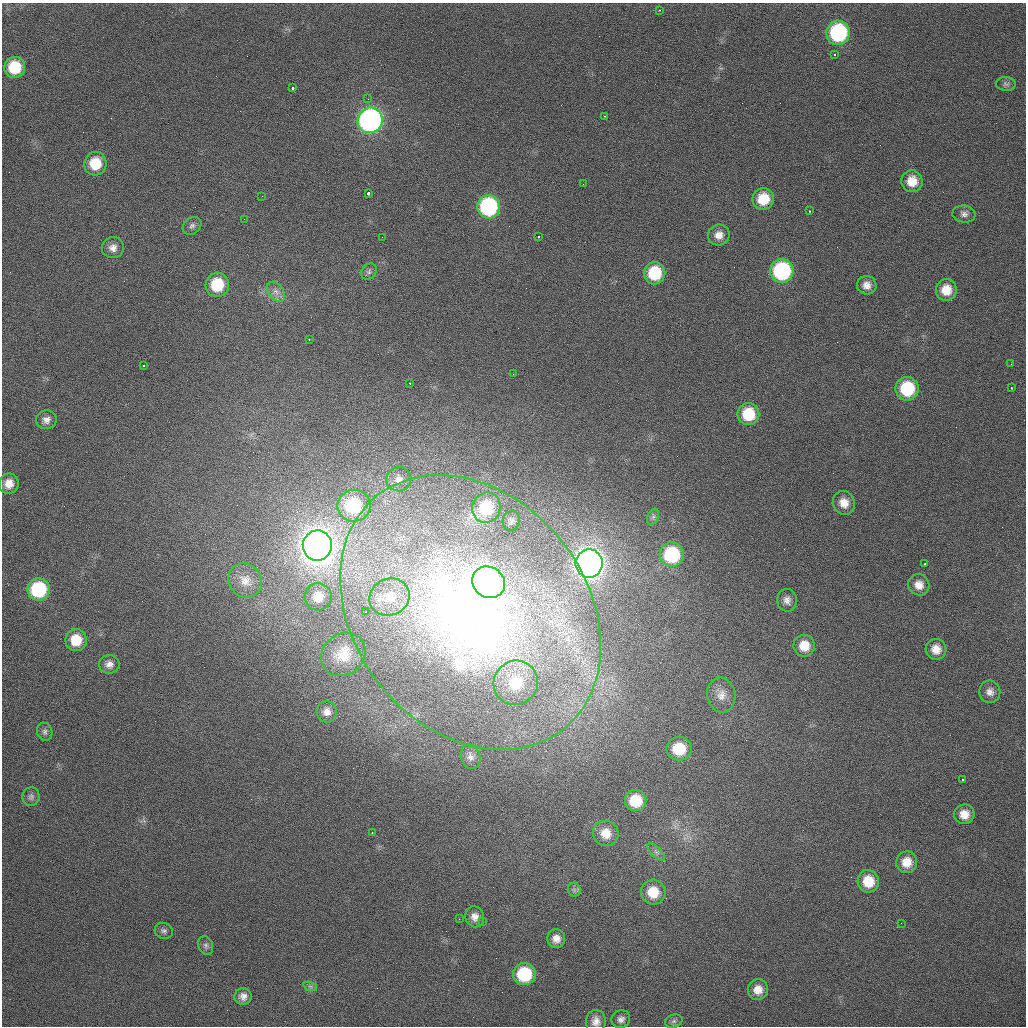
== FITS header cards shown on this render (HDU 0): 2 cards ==
NAXIS1  =                 1024 /fastest changing axis
NAXIS2  =                 1024 /next to fastest changing axis

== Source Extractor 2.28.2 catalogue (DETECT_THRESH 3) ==
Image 1024 x 1024 px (HDU 0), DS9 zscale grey, 1 PNG px = 1 image px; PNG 1028 x 1028 px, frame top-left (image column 1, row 1024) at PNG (2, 3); each listed source drawn as its Kron ellipse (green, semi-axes under 4 px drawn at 4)
Background 333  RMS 9.4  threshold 28.2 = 3 sigma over >= 5 px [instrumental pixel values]
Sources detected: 97; all 97 listed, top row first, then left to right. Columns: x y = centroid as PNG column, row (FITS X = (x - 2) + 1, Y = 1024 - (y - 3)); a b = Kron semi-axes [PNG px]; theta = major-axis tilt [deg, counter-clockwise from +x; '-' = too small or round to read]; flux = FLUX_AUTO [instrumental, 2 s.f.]
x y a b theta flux
660 10 3 2 - 1.4e+03
838 33 12 12 - 7.4e+04
834 55 3 2 - 1.2e+03
15 67 10 10 - 2.3e+04
1006 84 10 7 -4 2.0e+03
293 88 3 3 - 1.4e+04
368 99 2 2 - 4.0e+02
605 116 3 2 - 1.2e+03
370 120 13 12 - 2.5e+05
95 164 12 11 - 1.8e+04
912 181 11 10 - 1.0e+04
583 184 3 2 - 5.3e+02
368 193 3 3 - 5.4e+04
262 196 2 2 - 3.4e+02
763 199 11 10 - 1.7e+04
489 207 11 11 - 9.1e+04
810 211 3 2 - 1.8e+03
964 214 11 8 -7 3.0e+03
244 219 2 2 - 3.4e+02
192 226 10 8 40 2.5e+03
719 235 11 10 - 5.8e+03
382 237 2 2 - 2.6e+02
538 237 3 3 - 1.6e+03
113 248 11 10 - 4.9e+03
782 271 12 11 - 8.3e+04
369 272 9 7 58 2.0e+03
655 273 11 10 - 2.9e+04
217 285 12 11 - 2.7e+04
867 285 10 9 - 5.0e+03
946 290 11 10 - 1.1e+04
276 292 11 7 -50 3.8e+03
309 339 3 2 - 1.2e+03
1011 364 2 2 - 4.2e+02
144 366 3 3 - 1.8e+03
513 374 2 2 - 3.8e+02
410 383 3 2 - 1.1e+03
1012 388 3 2 - 2.8e+03
907 389 12 11 - 3.6e+04
748 414 11 11 - 2.3e+04
46 420 10 9 - 4.0e+03
399 479 12 12 - 4.8e+03
9 484 10 9 - 7.5e+03
844 503 12 10 -63 8.0e+03
354 506 16 16 - 3.9e+04
486 508 15 14 - 2.8e+04
653 517 8 5 65 1.8e+03
511 521 10 8 80 2.6e+03
317 546 15 14 - 1.3e+06
672 555 12 12 - 5.2e+04
589 563 14 13 - 8.1e+05
925 564 3 2 - 2.2e+03
245 580 18 16 -50 9.1e+03
489 582 17 15 -34 1.7e+05
919 585 11 10 - 6.6e+03
39 589 11 11 - 5.3e+04
318 597 13 13 - 1.1e+04
389 597 20 18 25 1.6e+04
787 600 11 10 - 4.1e+03
366 612 3 2 - 1.4e+03
470 612 149 116 -51 6.5e+05
76 640 11 11 - 1.6e+04
804 646 11 10 - 1.1e+04
936 649 10 10 - 7.4e+03
343 654 23 20 41 1.7e+04
109 664 10 9 - 4.2e+03
516 683 22 22 - 2.6e+04
990 692 11 10 - 4.2e+03
721 695 17 14 -81 7.2e+03
327 712 10 10 - 5.0e+03
45 732 9 7 -70 1.9e+03
679 749 12 12 - 2.3e+04
470 757 12 9 -71 3.9e+03
963 779 3 2 - 1.1e+03
31 797 9 8 - 2.1e+03
636 801 11 10 - 2.1e+04
964 814 10 10 - 7.9e+03
372 832 3 2 - 4.8e+03
606 833 13 12 - 1.0e+04
656 852 11 5 -45 2.4e+03
907 862 11 10 - 9.5e+03
868 881 11 10 - 1.6e+04
574 890 7 6 - 1.5e+03
653 892 12 12 - 1.5e+04
475 917 10 9 - 4.9e+03
459 919 3 2 - 7.4e+02
483 921 3 3 - 2.7e+03
901 923 3 2 - 4.6e+02
164 931 9 7 -23 2.3e+03
556 939 9 9 - 5.3e+03
206 945 9 7 -69 2.1e+03
524 974 11 11 - 4.0e+04
310 986 7 4 -18 1.0e+03
758 990 10 10 - 7.3e+03
243 996 8 8 - 4.0e+03
621 1019 9 9 - 3.0e+03
596 1021 11 10 - 5.0e+03
674 1021 9 6 15 1.9e+03